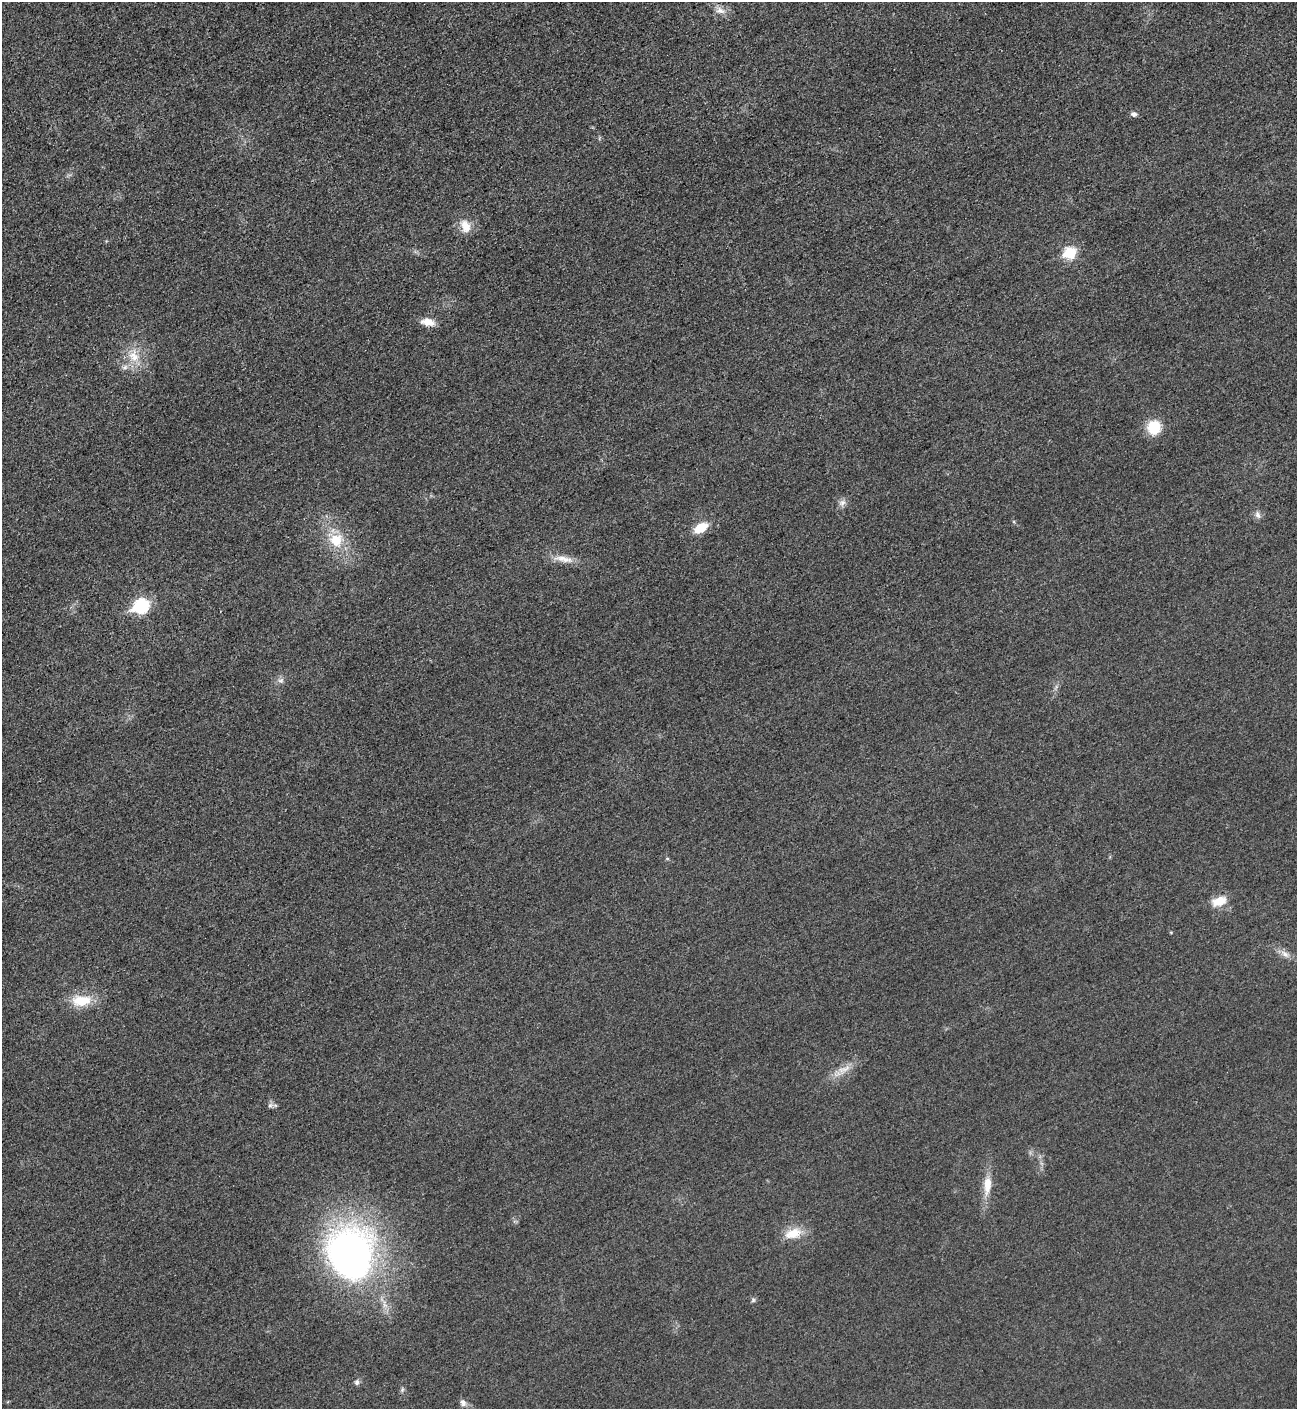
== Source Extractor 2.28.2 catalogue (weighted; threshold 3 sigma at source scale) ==
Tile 11 of 4 x 4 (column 3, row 3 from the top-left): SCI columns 2887-4181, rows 1420-2826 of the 5640 x 5651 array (HDU 1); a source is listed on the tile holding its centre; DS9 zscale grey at full resolution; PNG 1299 x 1411 px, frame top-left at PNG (2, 2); no overlay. Shown black and unused: <1% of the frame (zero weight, under 3 of 5 exposures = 1% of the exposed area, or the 3 px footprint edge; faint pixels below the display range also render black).
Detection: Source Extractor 2.28.2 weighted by HDU 2 'WHT'; one run over the whole footprint, this tile lists its part. Background 0.0189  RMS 0.005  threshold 0.0227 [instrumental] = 3 sigma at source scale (4.5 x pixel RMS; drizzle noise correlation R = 1.50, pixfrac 1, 0.05/0.05 arcsec/px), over >= 5 px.
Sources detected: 28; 1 inside a brighter listed object's ellipse — not listed separately; the other 27 listed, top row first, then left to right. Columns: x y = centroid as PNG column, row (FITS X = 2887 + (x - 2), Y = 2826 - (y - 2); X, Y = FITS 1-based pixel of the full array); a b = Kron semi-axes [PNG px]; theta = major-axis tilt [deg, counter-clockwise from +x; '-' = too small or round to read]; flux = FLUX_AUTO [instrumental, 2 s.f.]
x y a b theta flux
720 10 13 9 -20 3.8
1134 114 8 7 - 1.5
465 226 17 12 -66 6.7
1070 253 7 6 - 40
428 322 18 9 -11 5.3
134 356 21 15 -76 10
1154 427 17 16 - 12
842 503 10 8 44 2.3
1258 515 10 7 -66 2.1
701 528 14 8 29 11
336 540 18 16 -68 13
563 559 30 8 -10 6.4
141 606 8 7 - 75
281 680 9 7 22 1.8
667 858 6 4 0 0.58
1219 901 19 11 19 8
1285 954 13 7 -38 3.1
81 1001 28 14 2 13
844 1069 23 8 23 6
270 1105 7 6 - 1.3
987 1185 25 10 86 8.2
793 1233 24 13 18 9.3
351 1255 52 41 -79 240
753 1300 6 6 - 0.94
357 1382 8 7 - 1.4
402 1390 7 5 79 0.95
463 1403 10 7 -67 2